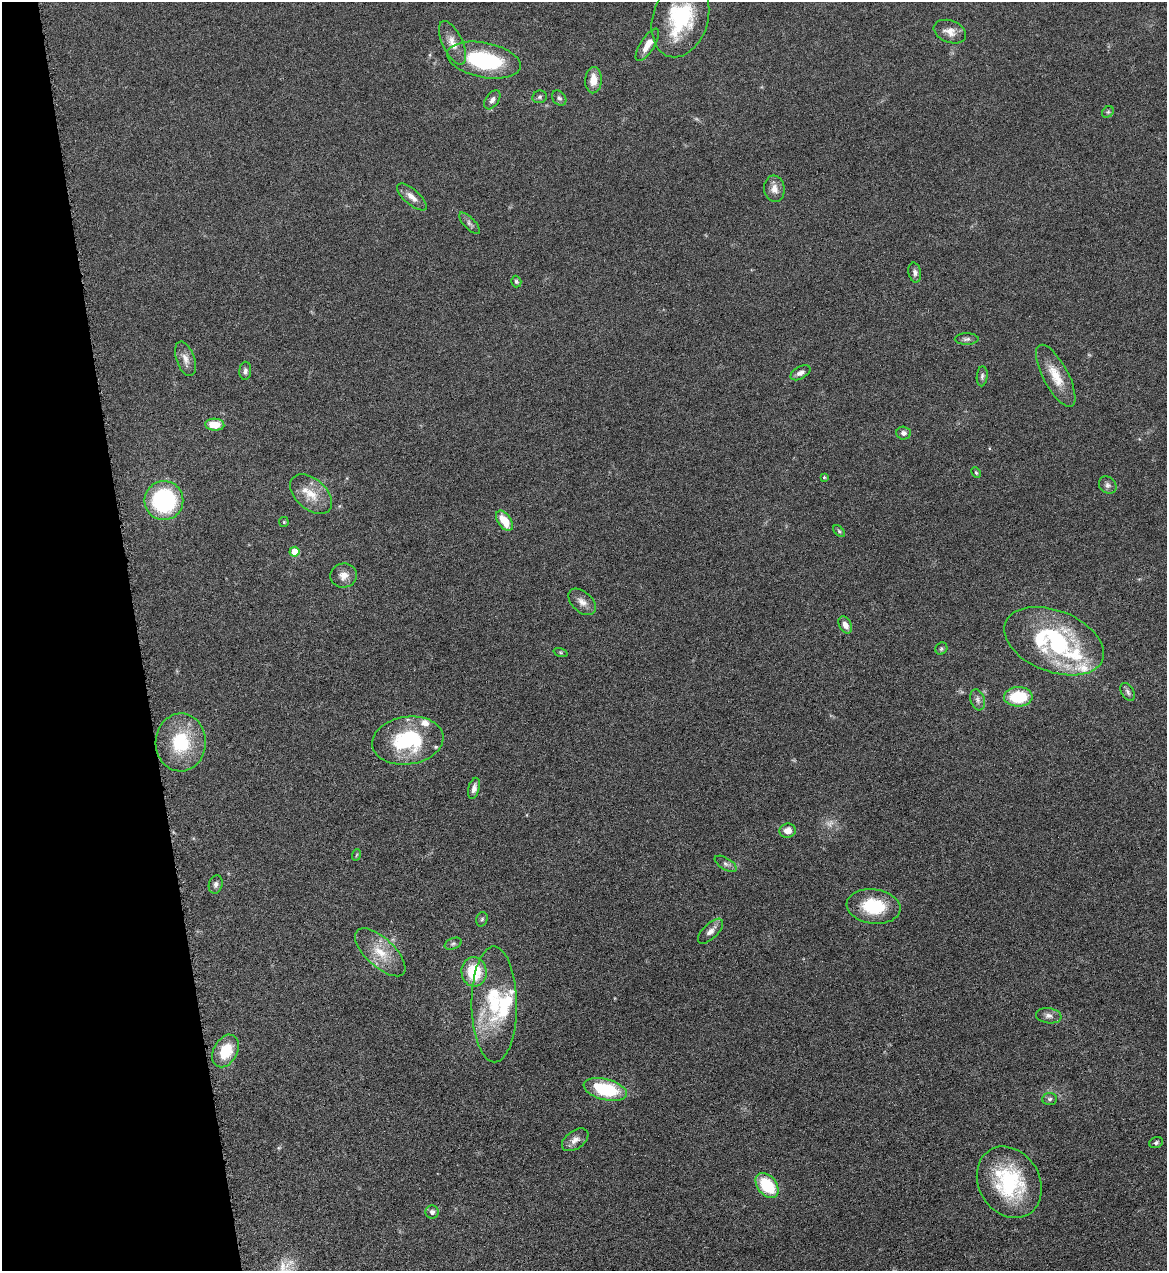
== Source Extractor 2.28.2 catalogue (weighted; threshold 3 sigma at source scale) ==
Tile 5 of 4 x 4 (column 1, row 2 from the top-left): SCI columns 263-1427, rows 2541-3809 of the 5065 x 5080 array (HDU 1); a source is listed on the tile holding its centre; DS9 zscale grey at full resolution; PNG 1169 x 1273 px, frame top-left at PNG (2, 2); each listed source drawn as its Kron ellipse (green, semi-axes under 4 px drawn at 4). Shown black and unused: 12% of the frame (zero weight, under 4 of 8 exposures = <1% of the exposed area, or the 3 px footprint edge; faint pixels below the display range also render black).
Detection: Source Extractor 2.28.2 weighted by HDU 2 'WHT'; one run over the whole footprint, this tile lists its part. Background 0.0459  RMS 0.0034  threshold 0.0141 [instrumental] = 3 sigma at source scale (4.09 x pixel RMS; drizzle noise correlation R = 1.36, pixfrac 0.8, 0.05/0.05 arcsec/px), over >= 5 px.
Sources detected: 73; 1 too faint to see at this stretch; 1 inside a brighter object's white glare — neither listed nor drawn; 7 inside a brighter listed object's ellipse — not listed separately; the other 64 listed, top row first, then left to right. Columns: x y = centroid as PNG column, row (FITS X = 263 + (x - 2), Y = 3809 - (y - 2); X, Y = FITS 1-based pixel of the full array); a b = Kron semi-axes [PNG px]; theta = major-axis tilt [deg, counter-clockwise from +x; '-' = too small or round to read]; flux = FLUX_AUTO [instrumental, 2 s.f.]
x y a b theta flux
680 18 40 27 73 26
950 32 17 11 -21 2.9
452 43 23 10 -65 3.6
647 45 19 7 57 3.9
484 60 37 17 -11 30
593 80 13 8 87 4.2
540 97 7 6 - 0.67
559 98 8 6 -49 0.83
492 100 11 6 55 1.4
1108 112 6 5 - 0.49
774 189 13 10 -83 2.5
412 197 18 7 -41 2.6
469 223 14 5 -46 1.1
915 273 10 6 -79 1.2
516 282 6 5 - 0.55
967 339 12 6 1 1
185 359 18 9 -70 2.5
245 371 9 6 86 1.1
800 373 11 6 29 1.6
982 376 10 5 84 0.81
1056 376 34 12 -62 7.3
215 425 9 6 -3 5.9
903 433 7 6 - 1.2
976 473 5 3 - 0.44
824 477 3 3 - 0.38
1108 485 9 8 - 1.2
311 494 24 15 -41 6.4
164 500 19 19 - 36
504 521 11 6 -56 6.1
284 522 5 5 - 0.37
839 531 7 4 -46 0.54
294 552 5 5 - 7.4
344 575 13 12 - 2.7
582 602 16 10 -43 2.5
845 625 9 6 -61 2
1054 641 52 30 -21 43
941 649 6 5 - 0.54
561 653 7 3 -19 0.41
1128 692 10 6 -59 0.97
1018 697 14 9 2 14
978 700 11 7 -72 1.3
408 741 36 24 8 26
181 742 29 25 88 17
474 788 11 5 75 1.7
788 831 8 7 - 2.3
356 855 6 3 70 0.33
726 864 12 6 -31 1.1
216 884 9 6 74 1.1
874 906 27 17 -7 15
482 919 7 5 71 0.64
711 931 16 7 45 2.2
453 944 9 5 22 0.75
380 952 32 14 -43 8
474 972 15 12 -85 13
494 1004 58 22 -89 23
1049 1016 13 7 -9 1.6
226 1051 17 12 62 9.8
605 1089 22 10 -14 21
1050 1099 7 6 - 0.78
575 1140 15 9 36 2.1
1156 1143 7 5 23 0.67
1009 1182 37 30 -59 29
767 1185 14 9 -51 15
432 1212 6 6 - 1.3
Isophote crosses this tile's border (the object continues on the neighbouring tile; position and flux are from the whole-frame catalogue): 1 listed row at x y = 680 18